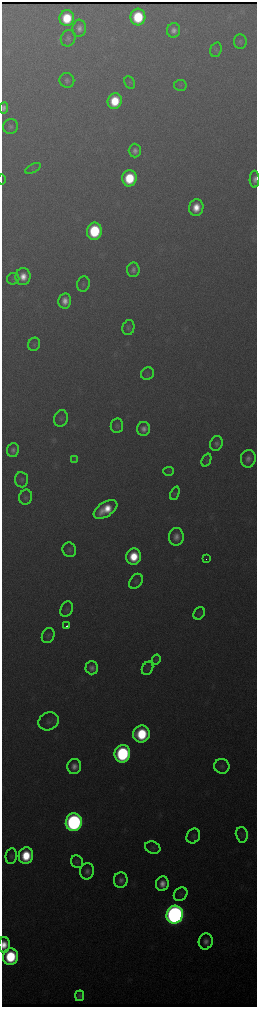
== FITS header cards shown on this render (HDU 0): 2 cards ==
NAXIS1  =                  510 / length of data axis 1
NAXIS2  =                 2010 / length of data axis 2

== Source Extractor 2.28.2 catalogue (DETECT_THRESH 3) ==
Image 510 x 2010 px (HDU 0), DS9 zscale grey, zoomed out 1/2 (1 PNG px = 2 x 2 image px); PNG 259 x 1009 px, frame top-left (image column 2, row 2010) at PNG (2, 2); each listed source drawn as its Kron ellipse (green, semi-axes under 4 px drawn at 4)
Background 3090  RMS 38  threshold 113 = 3 sigma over >= 5 px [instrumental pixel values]
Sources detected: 75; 1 cannot appear on this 1/2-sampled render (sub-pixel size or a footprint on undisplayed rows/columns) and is neither listed nor drawn; the other 74 listed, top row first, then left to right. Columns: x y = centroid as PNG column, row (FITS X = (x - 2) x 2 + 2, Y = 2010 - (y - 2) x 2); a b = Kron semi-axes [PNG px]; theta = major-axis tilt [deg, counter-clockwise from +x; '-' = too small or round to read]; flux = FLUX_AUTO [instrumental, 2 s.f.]
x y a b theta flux
138 17 8 7 - 5.6e+05
67 18 8 7 - 4.0e+05
79 28 8 6 87 5.6e+04
173 30 7 6 - 5.3e+04
68 38 8 7 - 2.9e+04
240 42 7 6 - 2.2e+04
216 50 7 5 73 1.9e+04
67 80 7 7 - 3.0e+04
130 82 7 5 -63 1.3e+04
180 85 6 5 - 1.4e+04
115 101 8 7 - 3.5e+05
4 108 6 4 85 3.7e+04
10 126 8 7 - 2.8e+04
135 151 7 6 - 4.6e+04
33 168 8 2 25 1.1e+04
129 178 8 7 - 4.9e+05
2 179 5 1 - 4.2e+03
254 179 8 5 89 4.6e+04
196 207 8 7 - 1.6e+05
94 231 8 7 - 7.4e+05
133 270 7 6 - 4.2e+04
23 277 8 7 - 1.2e+05
13 279 6 5 - 1.9e+04
83 284 8 6 74 2.1e+04
65 301 7 6 - 9.0e+04
128 327 8 6 76 2.4e+04
34 344 7 6 - 1.9e+04
148 374 7 6 - 1.8e+04
61 418 8 7 - 2.8e+04
117 426 7 6 - 2.6e+04
144 429 7 6 - 6.0e+04
216 443 7 6 - 3.2e+04
13 450 7 6 - 4.5e+04
248 459 9 7 81 5.1e+04
74 460 4 2 - 7.6e+03
206 460 7 4 68 1.5e+04
168 471 5 3 - 1.0e+04
21 480 8 6 -85 2.4e+04
175 493 7 4 68 1.4e+04
26 497 7 6 - 2.5e+04
105 509 13 7 33 2.5e+05
176 537 9 7 86 6.6e+04
69 550 7 6 - 2.5e+04
134 557 8 7 - 3.1e+05
207 559 2 1 - 2.2e+04
136 581 8 6 54 2.0e+04
67 609 8 6 64 2.3e+04
199 613 7 5 55 1.6e+04
67 626 2 2 - 4.0e+04
48 636 8 6 64 2.0e+04
156 660 5 3 - 1.1e+04
92 668 6 6 - 5.1e+04
147 668 7 5 61 1.5e+04
49 721 10 8 28 4.0e+04
141 734 8 8 - 6.2e+05
122 754 9 8 - 1.6e+06
74 766 7 7 - 7.1e+04
222 766 7 7 - 2.4e+04
74 822 9 8 - 3.7e+06
242 835 8 6 -78 2.3e+04
193 836 8 6 57 2.2e+04
153 847 8 6 -22 2.1e+04
11 856 8 5 82 2.0e+04
26 856 8 7 - 3.7e+05
77 862 7 5 -49 1.8e+04
87 871 8 7 - 4.5e+04
121 880 7 7 - 4.8e+04
162 884 7 6 - 9.5e+04
181 894 7 6 - 2.1e+04
175 915 9 8 - 7.5e+06
206 941 8 7 - 5.9e+04
4 945 8 5 87 1.4e+05
10 957 8 7 - 7.8e+05
80 996 5 4 - 3.0e+04
At the frame edge (FLAGS 8, measured only in part): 3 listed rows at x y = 2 179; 254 179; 4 945
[1 sub-pixel or undisplayed-footprint detection neither listed nor drawn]